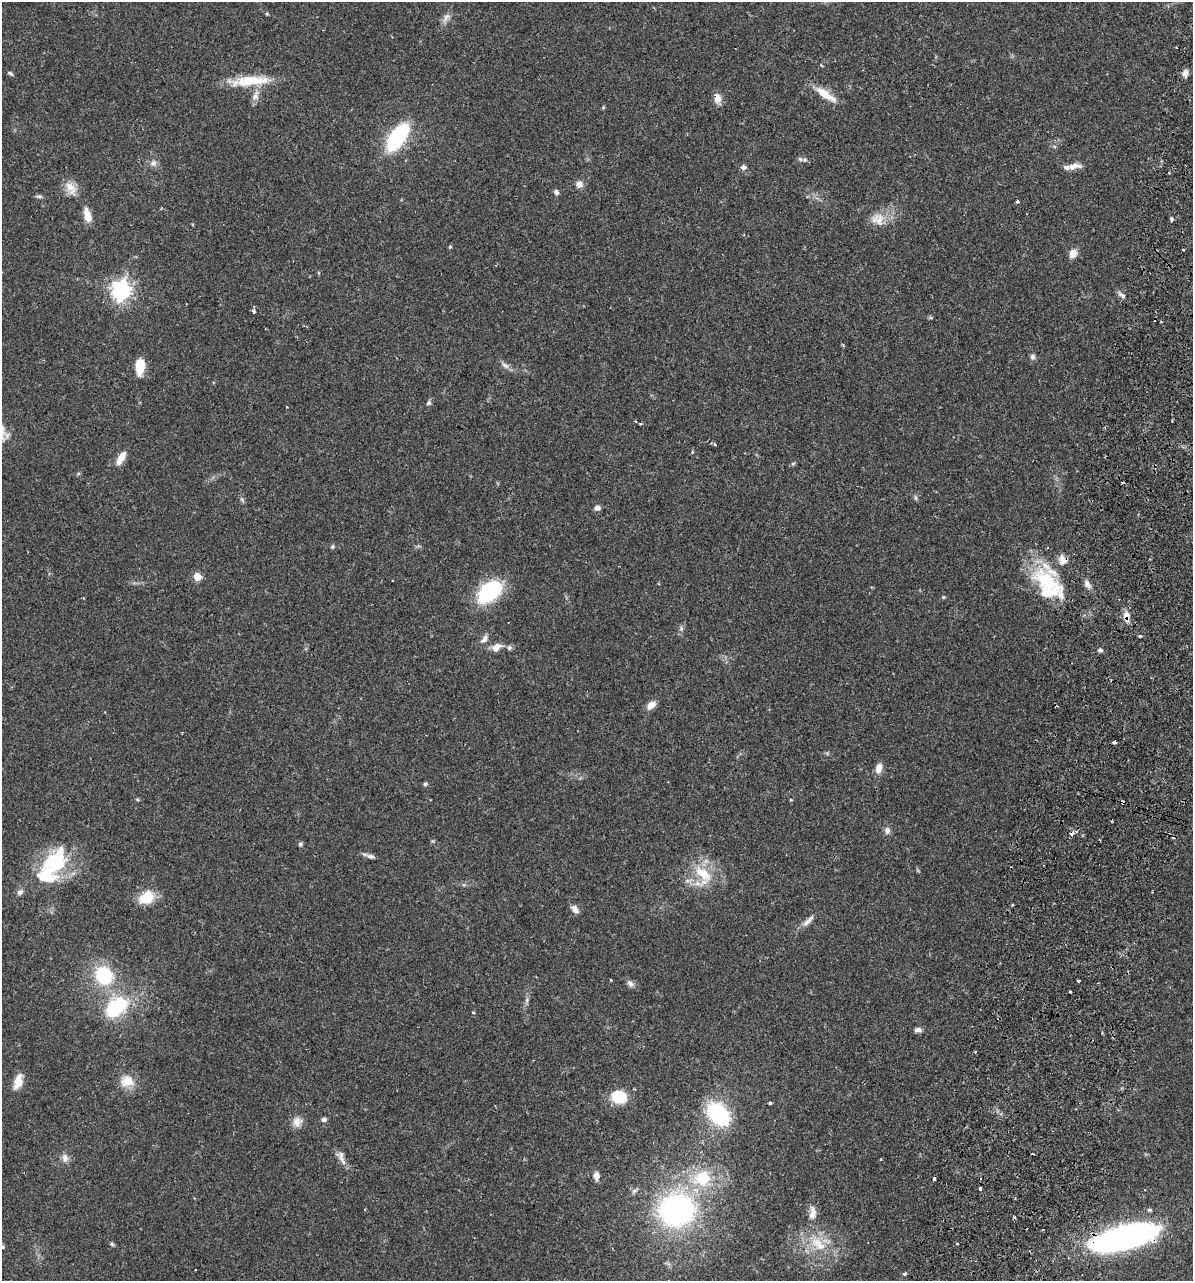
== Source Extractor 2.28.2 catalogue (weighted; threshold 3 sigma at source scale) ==
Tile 10 of 4 x 4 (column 2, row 3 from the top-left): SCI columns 1373-2563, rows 1303-2581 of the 5251 x 5158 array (HDU 1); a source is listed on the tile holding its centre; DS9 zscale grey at full resolution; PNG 1195 x 1283 px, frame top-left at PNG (2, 2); no overlay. Shown black and unused: <1% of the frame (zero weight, under 2 of 3 exposures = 3% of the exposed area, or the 3 px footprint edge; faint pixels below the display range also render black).
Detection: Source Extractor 2.28.2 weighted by HDU 2 'WHT'; one run over the whole footprint, this tile lists its part. Background 0.0649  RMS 0.005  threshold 0.0226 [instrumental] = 3 sigma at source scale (4.5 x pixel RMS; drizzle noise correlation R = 1.50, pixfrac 1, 0.05/0.05 arcsec/px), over >= 5 px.
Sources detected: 110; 2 inside a brighter object's white glare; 6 cosmic-ray / hot-pixel residue — not listed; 5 inside a brighter listed object's ellipse — not listed separately; the other 97 listed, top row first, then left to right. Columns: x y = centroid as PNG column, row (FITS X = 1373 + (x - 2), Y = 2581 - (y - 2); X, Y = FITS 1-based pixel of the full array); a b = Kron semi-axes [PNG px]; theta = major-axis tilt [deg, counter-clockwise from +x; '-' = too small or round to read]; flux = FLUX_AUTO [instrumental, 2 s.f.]
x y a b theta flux
446 17 15 6 55 2.5
821 65 3 3 - 1
10 73 8 4 -29 0.9
1185 73 9 7 62 2.5
250 81 53 11 4 16
824 93 27 10 -36 8.5
255 96 10 8 72 2.7
717 98 14 9 -74 3.7
397 137 20 10 55 67
800 159 7 6 - 1.4
153 163 9 7 11 2.1
1074 166 19 8 8 4.1
743 167 6 6 - 1.6
579 184 9 8 - 2.7
71 188 21 11 -59 5.5
556 192 6 6 - 1.5
39 196 8 4 -8 0.98
1017 201 3 3 - 1.3
87 215 17 8 -75 5.5
878 219 18 16 -18 7.2
1172 219 5 4 - 1.4
450 246 3 3 - 1.2
1183 250 3 2 - 0.99
1073 253 10 8 62 3.9
121 291 7 7 - 250
1122 295 12 5 -30 1.6
254 311 4 3 - 3.4
1032 357 8 6 -88 1.4
505 365 13 6 -40 2.1
140 367 16 9 86 9.9
429 403 7 5 46 1.1
640 423 3 3 - 1.2
715 445 4 4 - 0.91
121 457 15 8 57 5.2
793 464 6 4 3 0.68
1123 483 4 3 - 1.3
916 498 7 4 -71 0.83
242 500 7 4 -53 0.87
597 508 7 6 - 2.1
332 547 6 4 88 0.76
197 577 5 5 - 14
1087 584 10 7 -63 2.5
1048 585 49 27 -58 36
489 591 23 14 39 48
943 597 5 4 - 0.57
1127 616 14 8 -74 3.6
681 628 7 6 - 1.2
1140 636 3 3 - 9.1
484 639 12 7 49 2.3
496 647 13 8 29 4.2
509 648 6 6 - 1.2
1100 650 6 5 - 1.3
651 705 11 8 39 3.7
1114 742 4 3 - 2.1
879 768 12 7 77 3.9
425 784 5 5 - 0.8
1122 802 4 3 - 2.5
887 830 9 7 -87 2.1
433 841 6 4 71 0.61
300 844 6 5 - 0.83
371 856 10 6 -14 1.7
55 862 36 24 45 37
703 874 30 16 -49 16
20 892 9 6 38 1.6
147 897 13 10 32 16
575 909 11 7 -49 2.7
806 923 11 6 25 2.2
104 975 17 16 - 30
611 980 3 3 - 0.42
1078 981 3 3 - 0.58
630 984 11 7 -45 2.1
1070 992 3 3 - 1.1
527 1000 7 4 -73 0.94
116 1008 34 21 41 32
473 1012 4 3 - 0.61
918 1030 10 6 -4 1.7
127 1081 17 15 15 7.8
18 1082 19 10 75 6
618 1097 14 11 -11 19
770 1103 4 3 - 1.3
718 1114 21 14 -47 49
324 1119 6 5 - 1.5
297 1122 13 11 75 4.2
341 1157 23 6 -74 3.4
65 1158 11 9 -76 2.7
596 1176 9 6 -83 2.7
703 1178 25 21 25 23
934 1179 3 3 - 1.3
676 1210 31 28 11 110
1149 1210 6 5 - 0.93
812 1216 13 9 -76 3.2
1127 1236 53 20 10 150
957 1243 3 2 - 0.92
112 1244 7 4 -45 0.78
818 1244 27 13 -43 13
3 1247 5 3 - 0.52
905 1274 6 4 20 0.59
Overlapping masked pixels (flux is a lower limit): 4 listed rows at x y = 717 98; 1127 616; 1122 802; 1127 1236